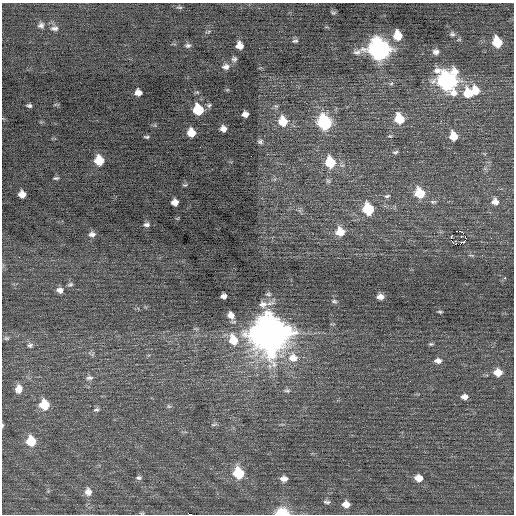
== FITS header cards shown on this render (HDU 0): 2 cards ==
NAXIS1  =                  512 / Axis length
NAXIS2  =                  512 / Axis length

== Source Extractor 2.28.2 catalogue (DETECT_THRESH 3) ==
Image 512 x 512 px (HDU 0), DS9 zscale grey, 1 PNG px = 1 image px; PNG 516 x 516 px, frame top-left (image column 1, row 512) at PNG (2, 3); no overlay
Background 0.0567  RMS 0.7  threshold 2.11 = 3 sigma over >= 5 px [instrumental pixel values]
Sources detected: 89; all 89 listed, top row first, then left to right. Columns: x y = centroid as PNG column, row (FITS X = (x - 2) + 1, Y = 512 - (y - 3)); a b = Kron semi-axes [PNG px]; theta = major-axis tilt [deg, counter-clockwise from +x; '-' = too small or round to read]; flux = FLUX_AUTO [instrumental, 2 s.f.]
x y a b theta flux
179 7 9 4 -5 76
333 13 7 5 0 72
41 25 9 7 19 160
54 28 10 6 3 170
452 34 7 6 - 120
398 35 9 8 - 860
295 41 8 5 13 87
497 42 8 7 - 1500
188 45 7 6 - 110
239 46 7 6 - 380
379 49 11 10 - 25000
436 52 8 7 - 180
234 59 7 6 - 110
226 67 9 7 7 200
447 81 12 11 - 14000
391 84 6 3 20 64
475 91 11 9 -62 670
138 92 6 6 - 300
468 93 12 10 -67 930
209 105 7 6 - 83
29 106 5 3 - 87
198 110 8 7 - 1900
245 114 6 5 - 230
399 119 9 8 - 1200
283 121 11 9 -73 920
441 121 2 2 - 180
324 122 9 8 - 5800
223 129 6 5 - 240
191 132 7 6 - 660
453 136 8 7 - 640
146 137 5 3 - 69
260 142 7 6 - 110
395 152 8 4 16 93
99 160 8 7 - 1000
330 162 10 8 -72 1600
56 178 6 3 5 71
185 185 6 4 21 62
419 193 9 8 - 1300
22 194 6 6 - 370
387 196 9 5 15 97
175 202 6 6 - 290
433 202 8 5 4 97
495 202 8 8 - 280
368 209 9 8 - 2000
146 225 8 6 1 140
460 231 3 2 - 310
340 232 9 9 - 690
92 234 8 7 - 200
461 236 3 3 - 33
451 237 3 2 - 480
463 241 6 2 23 46
505 278 2 2 - 490
70 284 7 5 16 93
60 290 9 7 -6 230
223 296 5 5 - 180
380 297 7 5 2 240
334 301 7 5 -20 86
263 304 12 10 4 340
440 312 5 3 - 63
231 315 9 8 - 310
196 329 7 4 -19 61
270 334 14 13 - 140000
6 338 7 5 -14 79
233 340 14 11 -68 950
431 344 6 4 0 67
30 345 8 7 - 130
293 358 14 13 - 740
438 361 9 6 -6 210
498 372 8 7 - 590
89 378 10 6 5 150
410 381 3 2 - 40
19 389 9 8 - 400
287 390 10 5 -7 120
464 397 7 5 2 210
44 405 9 8 - 1200
169 406 7 5 -30 75
96 409 7 5 4 100
214 424 10 3 15 67
2 425 6 3 82 53
31 441 9 8 - 1100
238 473 9 8 - 1900
139 478 8 5 10 110
418 478 8 6 -15 430
284 479 8 6 -2 260
88 492 10 9 - 330
327 502 9 5 -7 110
346 504 8 6 -10 390
282 512 10 6 -2 1500
190 514 4 2 - 1400
At the frame edge (FLAGS 8, measured only in part): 3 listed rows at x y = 2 425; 282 512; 190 514